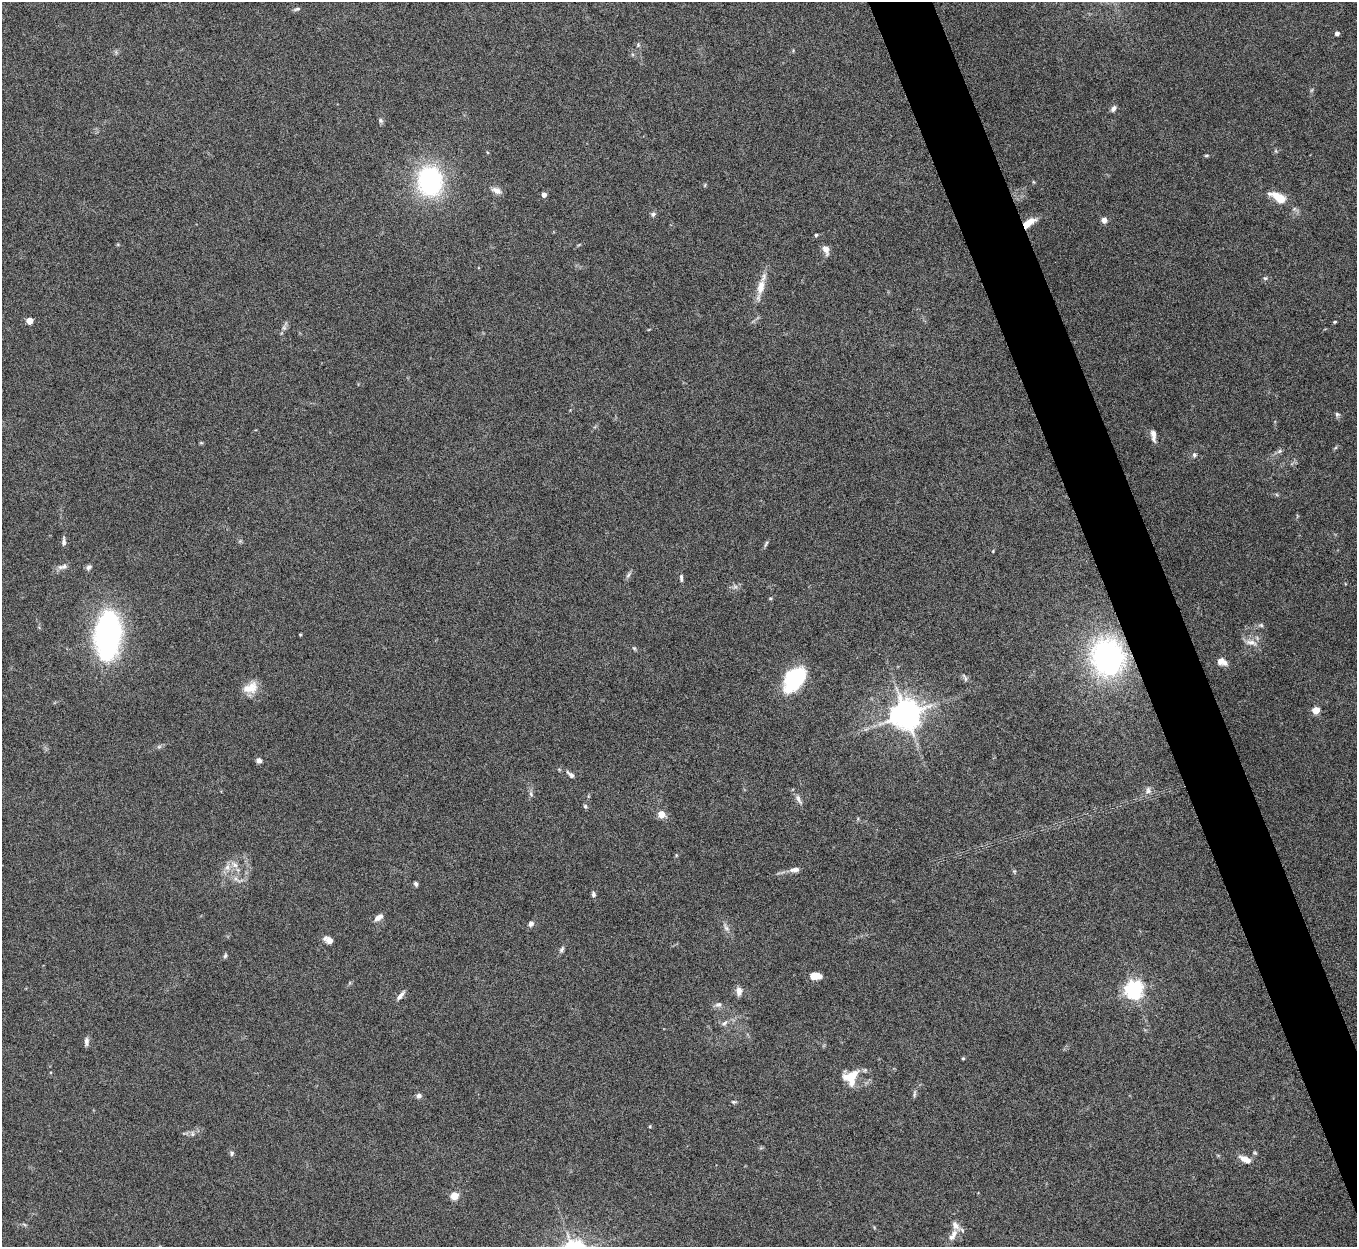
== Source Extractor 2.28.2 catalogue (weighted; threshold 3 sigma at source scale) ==
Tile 6 of 4 x 4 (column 2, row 2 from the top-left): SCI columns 1358-2712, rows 2643-3887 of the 5425 x 5409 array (HDU 1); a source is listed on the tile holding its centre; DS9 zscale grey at full resolution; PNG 1359 x 1249 px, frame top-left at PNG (2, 2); no overlay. Shown black and unused: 4% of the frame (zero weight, under 5 of 10 exposures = <1% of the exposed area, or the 3 px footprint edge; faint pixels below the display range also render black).
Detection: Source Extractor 2.28.2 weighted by HDU 2 'WHT'; one run over the whole footprint, this tile lists its part. Background 0.161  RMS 0.0059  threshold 0.0242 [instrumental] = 3 sigma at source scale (4.09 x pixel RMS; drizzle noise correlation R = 1.36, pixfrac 0.8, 0.05/0.05 arcsec/px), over >= 5 px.
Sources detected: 89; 4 inside a brighter listed object's ellipse — not listed separately; the other 85 listed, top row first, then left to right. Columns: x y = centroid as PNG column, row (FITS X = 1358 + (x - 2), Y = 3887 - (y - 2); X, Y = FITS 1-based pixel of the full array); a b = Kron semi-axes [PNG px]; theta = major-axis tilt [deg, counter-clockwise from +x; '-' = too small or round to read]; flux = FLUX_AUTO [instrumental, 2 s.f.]
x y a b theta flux
297 9 10 4 16 1.1
1337 33 4 4 - 2.1
638 45 7 4 80 0.86
1113 108 8 5 48 1.9
380 120 7 6 - 1.3
1276 151 6 4 -71 0.66
1206 155 7 3 1 0.76
430 181 24 19 -81 84
705 185 6 3 72 0.55
496 190 14 8 -26 3.2
544 195 4 4 - 3.4
1280 198 13 10 -30 7.8
653 214 7 5 31 1.3
1104 220 5 4 - 4.6
1029 223 16 7 34 7.8
816 235 4 4 - 0.95
826 250 11 7 -71 3.5
1265 278 5 5 - 0.91
761 287 21 9 78 7.6
29 321 4 4 - 12
1335 322 4 3 - 0.6
284 328 6 6 - 1.3
1337 414 6 6 - 1
1153 435 14 5 -82 3.1
201 443 6 4 -1 0.55
1279 451 8 6 22 1.3
1194 455 6 6 - 1.2
64 542 12 4 90 1.7
766 544 11 4 65 1
993 551 4 4 - 0.43
62 567 15 6 10 2.5
88 567 8 6 40 1.6
628 575 9 4 55 1.3
681 578 10 4 -87 1.4
735 587 7 4 0 1.4
770 598 5 3 - 0.58
1261 625 7 5 -20 1.1
300 634 5 3 - 0.46
108 635 49 25 86 120
1251 642 18 7 -10 4.1
634 648 6 4 -44 0.77
1108 657 33 29 -82 120
1222 662 11 7 -19 3.9
965 678 13 4 -64 1.3
794 679 22 14 50 54
251 688 20 13 21 7.5
1316 710 5 5 - 14
906 714 9 9 - 980
159 747 7 4 1 1
259 761 6 6 - 1.8
570 774 12 5 -40 1.9
1148 790 11 7 80 2.5
531 794 9 5 -72 1.4
799 799 17 6 -63 2.5
585 806 6 5 - 0.93
661 814 5 5 - 11
235 865 10 7 -39 3
227 867 10 6 79 3
795 870 13 6 7 2.6
237 879 13 4 -35 2
416 884 6 4 -58 1.2
593 894 6 5 - 1.4
378 917 11 6 32 3.2
531 924 8 6 52 1.8
726 928 11 5 -55 2.1
329 940 8 5 -31 5.6
562 949 10 5 63 1.4
225 956 6 5 - 0.98
815 976 10 6 3 7.9
1134 990 7 6 - 260
739 991 9 7 -83 3.6
400 996 15 5 50 2.4
718 1005 10 7 9 2
725 1023 9 5 38 1.6
86 1041 10 5 89 2
963 1058 3 3 - 0.66
850 1078 24 14 -43 9.4
914 1094 11 4 83 1.1
419 1096 6 5 - 1.9
733 1102 7 5 0 0.89
192 1134 8 4 -82 0.97
232 1153 7 6 - 1.1
1245 1159 15 7 -27 4.9
454 1196 5 5 - 19
954 1234 12 7 65 3.7
Overlapping masked pixels (flux is a lower limit): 2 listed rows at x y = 1029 223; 1108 657